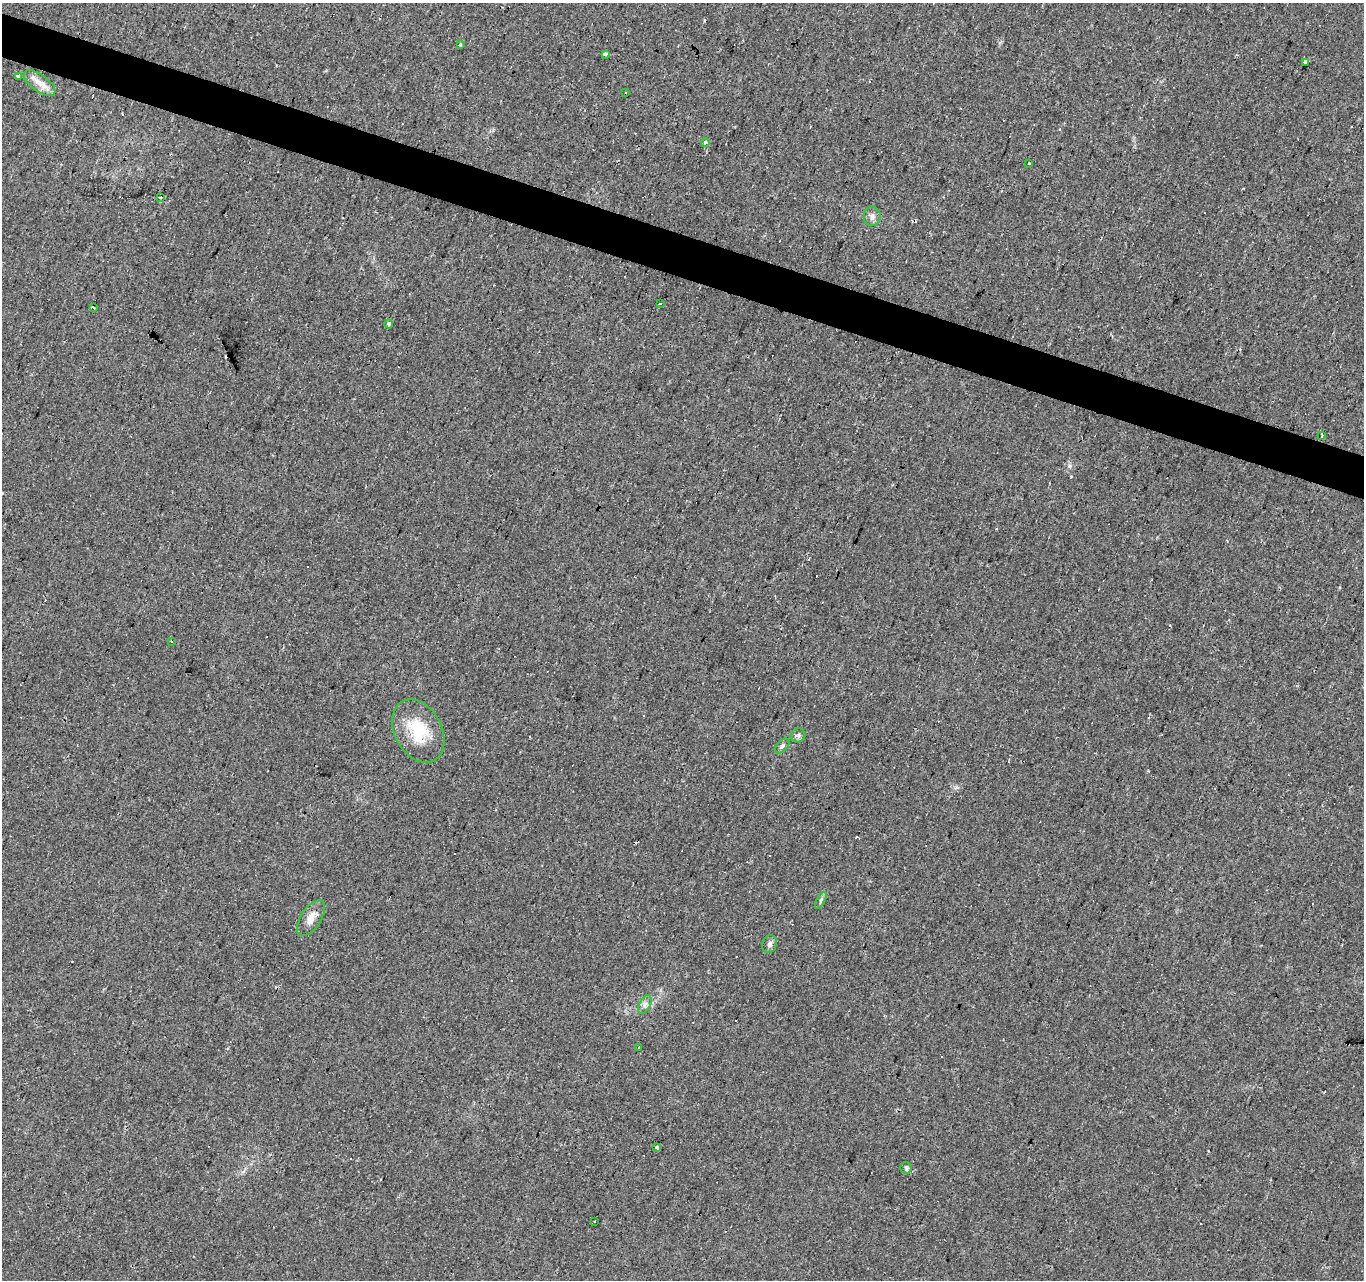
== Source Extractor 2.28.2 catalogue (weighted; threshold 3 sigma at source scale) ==
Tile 11 of 4 x 4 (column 3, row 3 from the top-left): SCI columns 2727-4088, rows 1553-2830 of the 5449 x 5596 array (HDU 1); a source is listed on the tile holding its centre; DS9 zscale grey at full resolution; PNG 1366 x 1282 px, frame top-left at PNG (2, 3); each listed source drawn as its Kron ellipse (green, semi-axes under 4 px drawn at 4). Shown black and unused: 3% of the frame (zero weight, under 2 of 3 exposures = <1% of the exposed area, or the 3 px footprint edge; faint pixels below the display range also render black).
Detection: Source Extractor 2.28.2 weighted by HDU 2 'WHT'; one run over the whole footprint, this tile lists its part. Background 0.0448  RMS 0.0067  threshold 0.03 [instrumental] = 3 sigma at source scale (4.5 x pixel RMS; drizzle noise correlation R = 1.50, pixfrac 1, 0.0396/0.0396 arcsec/px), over >= 5 px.
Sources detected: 39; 13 cosmic-ray / hot-pixel residue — neither listed nor drawn; the other 26 listed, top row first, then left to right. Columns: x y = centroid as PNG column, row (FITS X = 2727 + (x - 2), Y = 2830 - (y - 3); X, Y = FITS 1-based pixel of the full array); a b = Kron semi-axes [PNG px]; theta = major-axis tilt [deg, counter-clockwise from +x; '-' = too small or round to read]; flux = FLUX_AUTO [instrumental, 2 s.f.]
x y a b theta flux
460 45 3 2 - 0.82
605 54 4 3 - 13
1305 62 4 3 - 4.5
18 76 4 3 - 9
40 83 18 8 -36 6.7
625 92 3 3 - 2.5
705 142 4 3 - 6.2
1029 163 3 2 - 1.2
160 198 3 3 - 5.8
872 216 10 8 83 3.2
660 303 3 3 - 27
93 308 3 2 - 1.3
389 324 4 4 - 3.3
1322 435 3 2 - 3
171 641 3 3 - 3.4
418 731 34 23 -62 28
798 735 7 7 - 1.7
782 746 9 5 45 1.6
821 900 9 4 60 1.4
311 918 20 10 57 7.3
770 944 9 7 68 2.5
645 1004 10 5 63 2.4
639 1048 3 3 - 5
657 1147 3 3 - 5.3
906 1168 6 5 - 1.4
594 1221 3 3 - 2.3
Overlapping masked pixels (flux is a lower limit): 1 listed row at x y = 1305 62